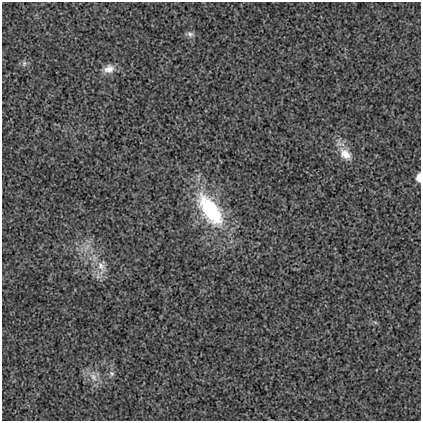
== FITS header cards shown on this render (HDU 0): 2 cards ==
NAXIS1  =                  419
NAXIS2  =                  419

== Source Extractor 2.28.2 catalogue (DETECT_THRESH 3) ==
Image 419 x 419 px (HDU 0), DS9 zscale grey, 1 PNG px = 1 image px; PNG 423 x 423 px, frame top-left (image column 1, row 419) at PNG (2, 2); no overlay
Background 0.00224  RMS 0.017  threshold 0.0511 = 3 sigma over >= 5 px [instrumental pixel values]
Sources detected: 10; all 10 listed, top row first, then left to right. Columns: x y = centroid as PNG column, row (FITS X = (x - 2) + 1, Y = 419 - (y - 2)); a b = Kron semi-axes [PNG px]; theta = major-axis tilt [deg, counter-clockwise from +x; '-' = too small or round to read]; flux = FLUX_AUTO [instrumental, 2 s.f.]
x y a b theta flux
190 34 9 7 -19 3.9
24 63 8 6 75 3.1
109 69 14 10 17 11
345 154 18 11 -44 18
419 178 8 5 87 8.7
210 210 50 23 -56 110
101 266 20 14 -73 19
375 322 6 4 -19 1.6
112 373 7 6 - 3.3
93 377 13 9 -57 10
At the frame edge (FLAGS 8, measured only in part): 1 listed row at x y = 419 178